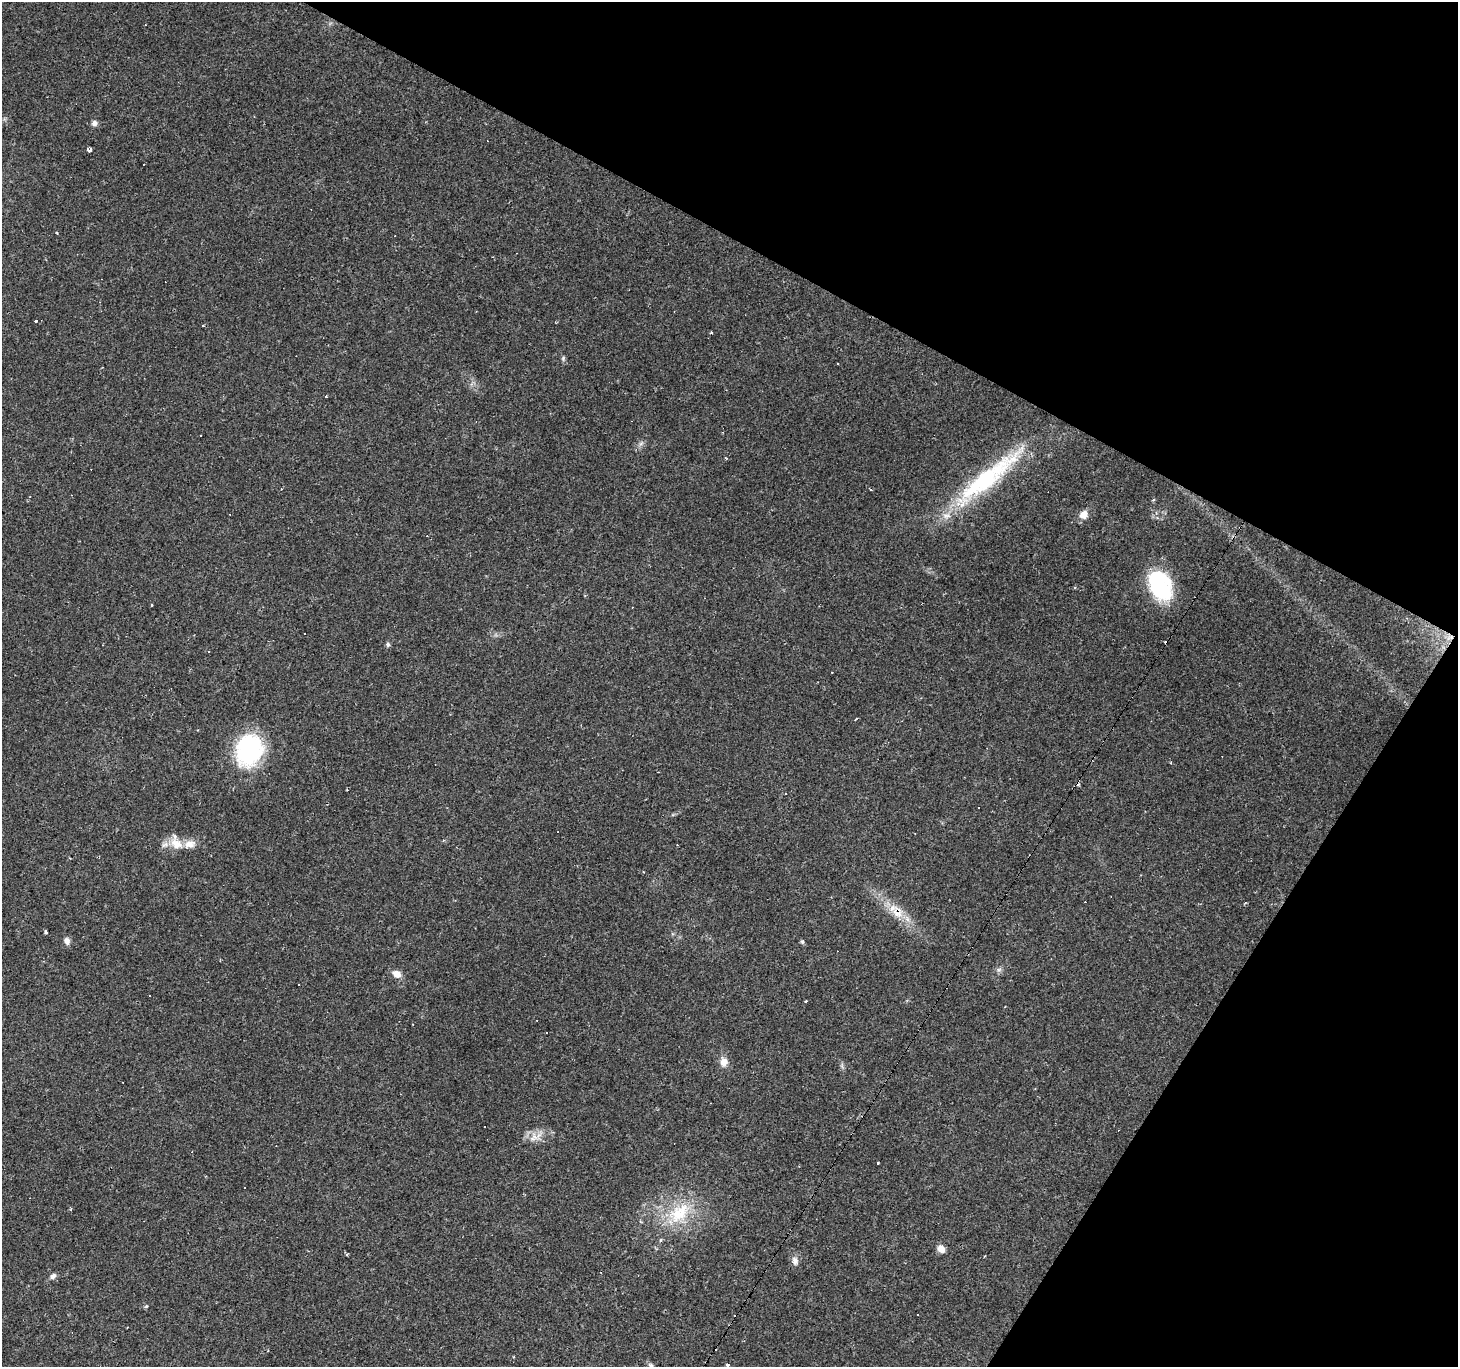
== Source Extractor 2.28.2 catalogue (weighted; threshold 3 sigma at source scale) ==
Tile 8 of 4 x 4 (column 4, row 2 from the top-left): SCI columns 4369-5824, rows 2987-4351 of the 5824 x 5906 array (HDU 1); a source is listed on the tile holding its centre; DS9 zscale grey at full resolution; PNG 1460 x 1369 px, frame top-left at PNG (2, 2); no overlay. Shown black and unused: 27% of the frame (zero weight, under 2 of 3 exposures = <1% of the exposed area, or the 3 px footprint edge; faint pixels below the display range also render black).
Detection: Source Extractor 2.28.2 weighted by HDU 2 'WHT'; one run over the whole footprint, this tile lists its part. Background 0.0856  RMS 0.0063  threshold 0.0282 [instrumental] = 3 sigma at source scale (4.5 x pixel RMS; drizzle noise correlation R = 1.50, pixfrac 1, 0.0396/0.0396 arcsec/px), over >= 5 px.
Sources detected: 76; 1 inside a brighter object's white glare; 28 cosmic-ray / hot-pixel residue — not listed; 1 inside a brighter listed object's ellipse — not listed separately; the other 46 listed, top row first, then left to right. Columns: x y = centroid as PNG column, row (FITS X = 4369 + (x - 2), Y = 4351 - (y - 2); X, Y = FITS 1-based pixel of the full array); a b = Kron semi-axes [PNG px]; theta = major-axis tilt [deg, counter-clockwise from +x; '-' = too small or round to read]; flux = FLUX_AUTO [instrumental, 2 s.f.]
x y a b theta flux
94 123 7 7 - 2.4
89 150 4 4 - 7.1
57 233 4 2 - 0.47
36 321 3 3 - 2.5
203 325 3 3 - 0.91
711 333 3 3 - 1.1
563 358 7 5 71 1.1
837 363 2 2 - 0.52
326 396 3 3 - 1.2
200 435 3 2 - 0.96
641 443 7 4 19 1.4
987 478 107 20 40 82
870 489 4 2 - 0.68
30 496 3 3 - 0.53
1084 515 11 9 53 5.4
1159 585 33 26 -53 47
152 605 3 3 - 1.1
1450 637 11 6 28 3.5
388 644 6 6 - 1.3
208 652 3 2 - 0.59
832 672 3 2 - 0.41
856 719 5 2 - 0.67
249 750 37 30 70 64
176 844 20 14 -34 11
643 872 3 3 - 0.55
897 912 21 15 -56 12
45 932 4 3 - 2.2
67 941 9 6 -72 2.9
802 942 6 5 - 1
999 970 7 6 - 1.7
397 974 10 7 -29 5.1
298 984 3 2 - 0.81
149 995 2 2 - 0.59
806 1001 3 3 - 0.58
412 1024 2 2 - 0.57
724 1062 13 10 88 5
122 1082 3 2 - 0.5
534 1137 20 12 23 7.6
878 1163 3 2 - 0.68
679 1213 40 23 42 35
941 1248 9 7 -44 4.9
347 1255 5 3 - 0.72
795 1261 11 7 -60 3.3
53 1276 9 6 36 2.4
727 1365 4 3 - 2.6
651 1366 11 5 -48 1.9
Overlapping masked pixels (flux is a lower limit): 2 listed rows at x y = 1450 637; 897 912
Isophote crosses this tile's border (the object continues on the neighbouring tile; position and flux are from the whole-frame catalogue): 2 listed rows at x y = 727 1365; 651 1366
Unlisted compact peaks at least as high as the median listed source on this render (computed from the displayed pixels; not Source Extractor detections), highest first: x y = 146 1306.